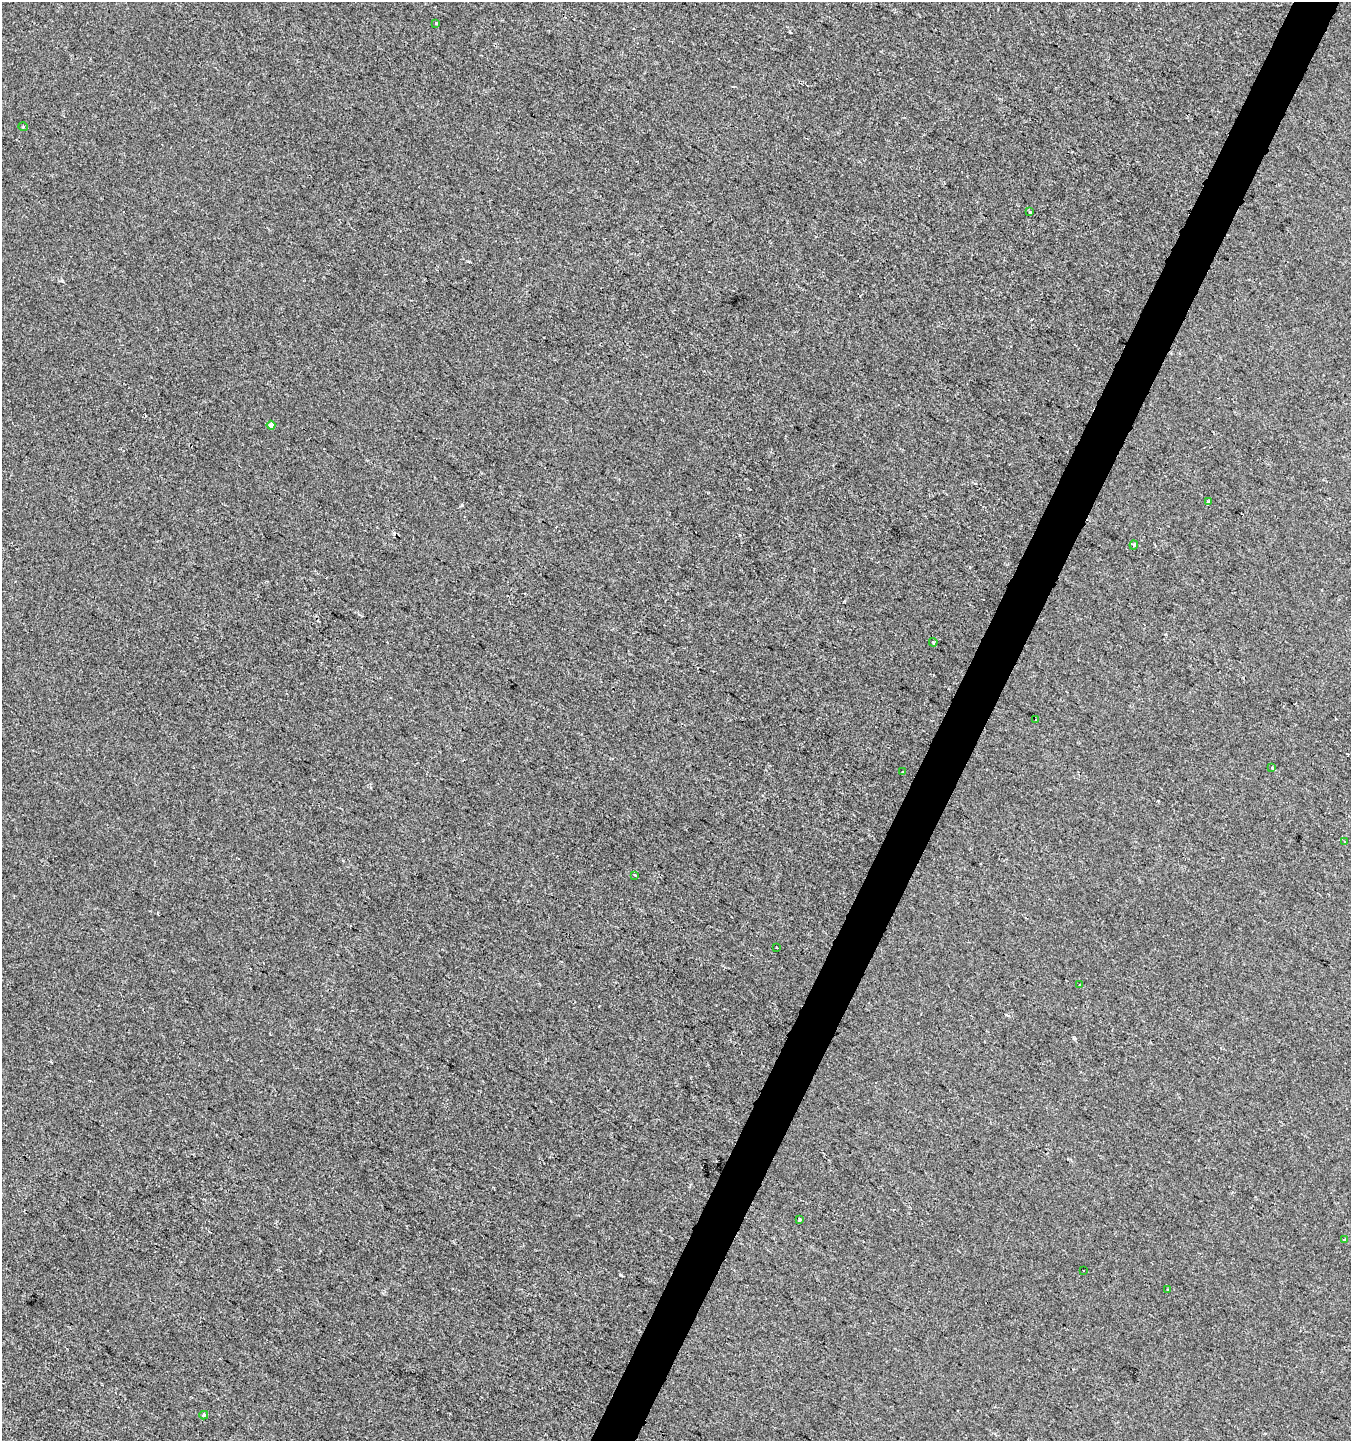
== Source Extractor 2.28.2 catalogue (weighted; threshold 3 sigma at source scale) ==
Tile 10 of 4 x 4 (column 2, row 3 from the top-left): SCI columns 1614-2962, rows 1439-2877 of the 5859 x 5761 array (HDU 1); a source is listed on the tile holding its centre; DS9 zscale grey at full resolution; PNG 1353 x 1443 px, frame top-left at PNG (2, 2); each listed source drawn as its Kron ellipse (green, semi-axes under 4 px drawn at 4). Shown black and unused: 3% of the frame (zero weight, under 2 of 3 exposures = <1% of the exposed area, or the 3 px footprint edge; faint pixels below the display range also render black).
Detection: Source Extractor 2.28.2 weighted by HDU 2 'WHT'; one run over the whole footprint, this tile lists its part. Background -0.00106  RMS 0.0042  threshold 0.019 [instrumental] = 3 sigma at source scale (4.5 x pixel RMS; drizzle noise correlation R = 1.50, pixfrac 1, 0.0396/0.0396 arcsec/px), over >= 5 px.
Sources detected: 20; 1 cosmic-ray / hot-pixel residue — neither listed nor drawn; the other 19 listed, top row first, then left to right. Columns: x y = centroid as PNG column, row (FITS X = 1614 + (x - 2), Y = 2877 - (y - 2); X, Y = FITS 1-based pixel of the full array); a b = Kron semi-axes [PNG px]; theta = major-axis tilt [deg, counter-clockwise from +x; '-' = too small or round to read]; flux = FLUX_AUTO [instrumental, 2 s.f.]
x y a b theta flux
435 23 3 3 - 1.4
23 127 5 3 - 0.39
1029 212 4 3 - 0.68
271 425 4 4 - 2.7
1208 502 3 3 - 0.78
1134 545 4 4 - 0.56
933 642 4 3 - 0.44
1035 720 3 3 - 2.4
1272 768 3 3 - 0.46
903 772 4 2 - 0.4
1345 842 3 3 - 0.94
635 875 4 3 - 0.47
777 948 3 2 - 0.48
1080 985 3 3 - 1.4
799 1219 3 3 - 1.2
1344 1239 3 3 - 0.87
1083 1271 3 3 - 1.6
1168 1290 3 2 - 0.44
204 1415 4 3 - 2.3
Unlisted compact peaks at least as high as the median listed source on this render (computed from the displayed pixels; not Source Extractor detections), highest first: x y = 462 505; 621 1275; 1074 1038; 62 281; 740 535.